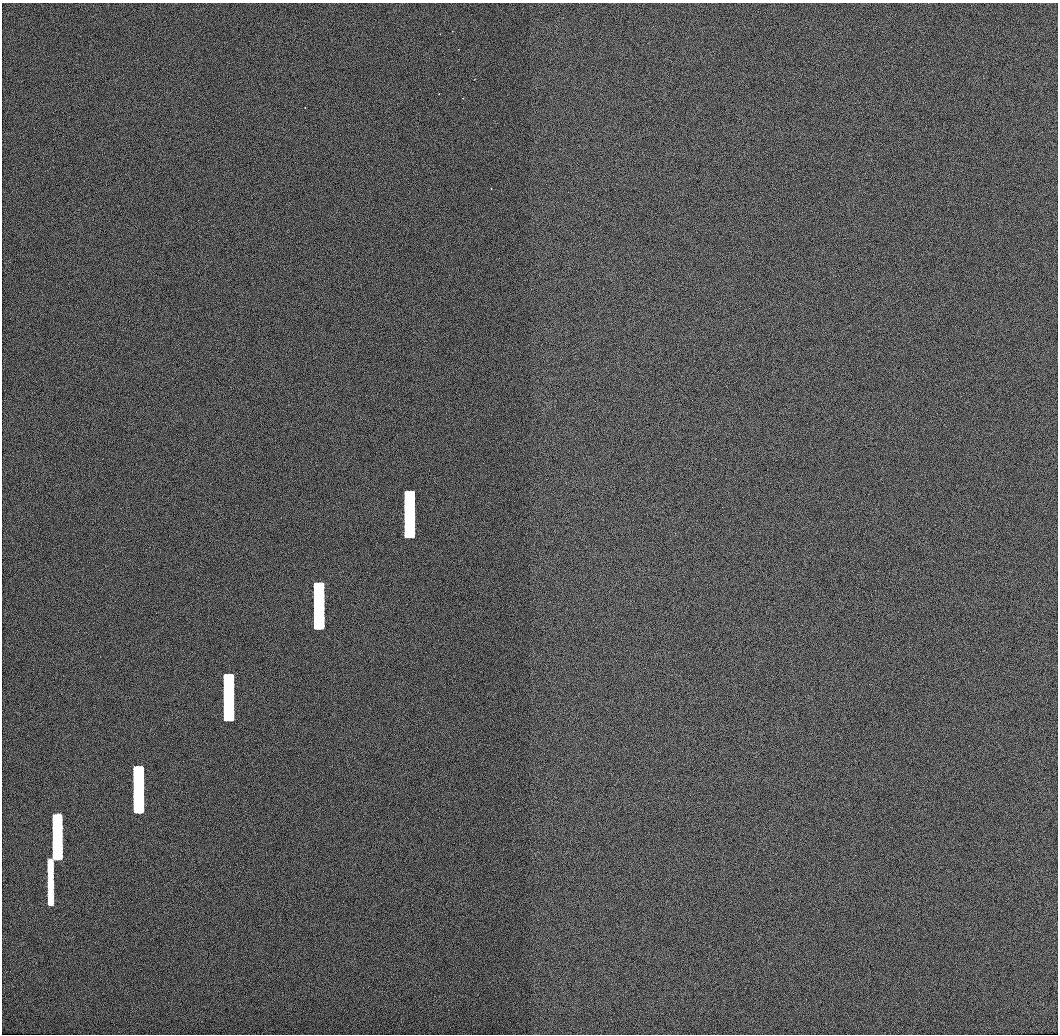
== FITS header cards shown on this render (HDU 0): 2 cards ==
NAXIS1  =                 1056 / Length of Axis 1 (Serial)
NAXIS2  =                 1032 / Length of Axis 2 (Parallel)

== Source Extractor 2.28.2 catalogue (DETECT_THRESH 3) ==
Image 1056 x 1032 px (HDU 0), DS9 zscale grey, 1 PNG px = 1 image px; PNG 1060 x 1036 px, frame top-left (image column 1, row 1032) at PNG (2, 3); no overlay
Background 504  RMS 3.1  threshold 9.3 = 3 sigma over >= 5 px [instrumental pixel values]
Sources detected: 6; all 6 listed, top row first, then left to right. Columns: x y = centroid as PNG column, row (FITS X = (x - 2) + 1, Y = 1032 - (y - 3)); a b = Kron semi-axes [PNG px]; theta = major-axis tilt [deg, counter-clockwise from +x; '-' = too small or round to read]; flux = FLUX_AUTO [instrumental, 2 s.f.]
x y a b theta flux
409 514 46 10 -90 54000
319 606 46 10 -90 50000
228 697 46 10 -90 41000
138 789 46 10 -90 30000
57 836 46 9 -90 18000
50 882 46 6 -90 8900